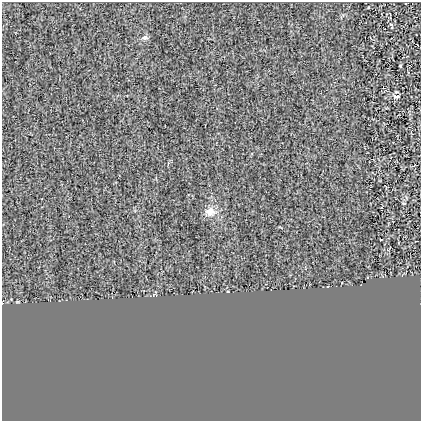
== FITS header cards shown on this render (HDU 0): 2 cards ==
NAXIS1  =                  419
NAXIS2  =                  419

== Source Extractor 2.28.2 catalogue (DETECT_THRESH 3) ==
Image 419 x 419 px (HDU 0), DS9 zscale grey, 1 PNG px = 1 image px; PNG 423 x 423 px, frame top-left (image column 1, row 419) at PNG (2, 2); no overlay
Background -3.93e-08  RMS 0.024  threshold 0.0727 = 3 sigma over >= 5 px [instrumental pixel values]
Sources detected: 4; all 4 listed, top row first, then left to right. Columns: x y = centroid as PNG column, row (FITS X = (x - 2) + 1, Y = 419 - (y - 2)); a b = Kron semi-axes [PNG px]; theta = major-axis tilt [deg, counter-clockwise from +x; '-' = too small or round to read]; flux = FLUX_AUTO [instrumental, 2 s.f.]
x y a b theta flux
145 38 7 6 - 4.5
400 66 3 2 - 1.2
397 96 9 5 8 3.9
210 212 13 12 - 14